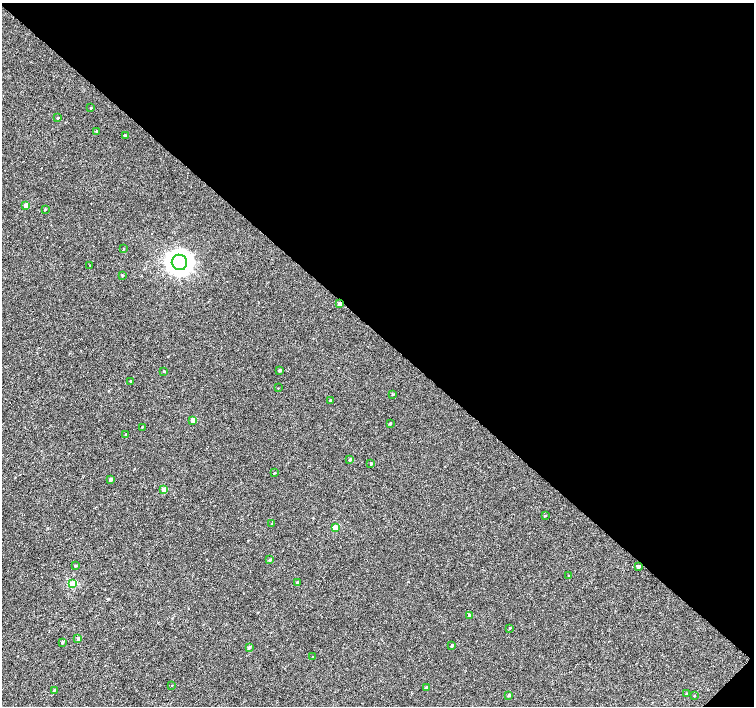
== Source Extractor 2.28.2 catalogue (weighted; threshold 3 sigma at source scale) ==
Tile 8 of 4 x 4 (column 4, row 2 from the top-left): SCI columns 4518-6020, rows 3047-4453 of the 6023 x 6028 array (HDU 1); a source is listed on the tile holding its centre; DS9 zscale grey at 2 x 2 block average (1 PNG px = mean of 2 x 2 image px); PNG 756 x 708 px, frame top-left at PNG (2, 3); each listed source drawn as its Kron ellipse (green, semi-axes under 4 px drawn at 4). Shown black and unused: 47% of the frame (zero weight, under 3 of 4 exposures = <1% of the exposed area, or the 3 px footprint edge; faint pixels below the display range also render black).
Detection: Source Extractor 2.28.2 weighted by HDU 2 'WHT'; one run over the whole footprint, this tile lists its part. Background 2.34e-04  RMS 0.0024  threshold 0.0107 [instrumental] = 3 sigma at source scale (4.5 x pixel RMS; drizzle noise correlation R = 1.50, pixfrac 1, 0.0396/0.0396 arcsec/px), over >= 5 px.
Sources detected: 48; all 48 listed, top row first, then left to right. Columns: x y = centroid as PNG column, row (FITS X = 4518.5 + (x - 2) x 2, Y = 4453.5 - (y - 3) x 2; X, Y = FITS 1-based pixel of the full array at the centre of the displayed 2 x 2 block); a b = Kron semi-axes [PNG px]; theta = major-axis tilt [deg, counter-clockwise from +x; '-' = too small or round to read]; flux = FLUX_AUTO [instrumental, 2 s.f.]
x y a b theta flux
91 108 2 2 - 0.37
58 118 2 2 - 0.43
97 132 3 2 - 0.69
125 135 3 2 - 0.47
26 205 3 2 - 4.1
45 209 2 2 - 0.4
124 248 3 2 - 0.27
179 262 8 7 - 360
90 265 2 2 - 0.25
122 275 3 2 - 0.43
340 304 3 2 - 2.7
280 370 3 2 - 1
164 371 2 2 - 0.41
130 381 2 2 - 0.44
278 388 2 2 - 0.18
393 394 3 2 - 0.42
330 400 2 2 - 0.42
193 420 3 2 - 5.2
390 423 2 2 - 0.45
142 427 3 2 - 0.33
126 434 2 2 - 0.43
350 460 3 2 - 0.95
371 463 3 2 - 0.56
274 473 2 2 - 0.42
111 480 3 2 - 1.3
164 489 3 2 - 5.1
545 516 2 2 - 0.35
272 524 3 2 - 0.26
335 527 3 2 - 7.7
270 560 3 2 - 1.1
75 566 3 2 - 0.55
639 566 3 2 - 1.2
569 576 2 2 - 0.32
297 582 3 2 - 1.1
73 584 3 3 - 16
470 615 3 3 - 0.84
510 628 2 2 - 0.34
78 639 3 2 - 1.3
62 642 3 2 - 0.71
452 645 3 2 - 0.98
249 647 3 3 - 0.96
313 657 2 2 - 0.24
172 685 2 2 - 0.25
426 688 3 2 - 1.7
54 690 3 2 - 0.75
686 693 3 2 - 0.63
509 695 3 2 - 1
694 696 2 2 - 0.29
Overlapping masked pixels (flux is a lower limit): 1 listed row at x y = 340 304
Diffuse or blended objects may show on this block-average render without a row.